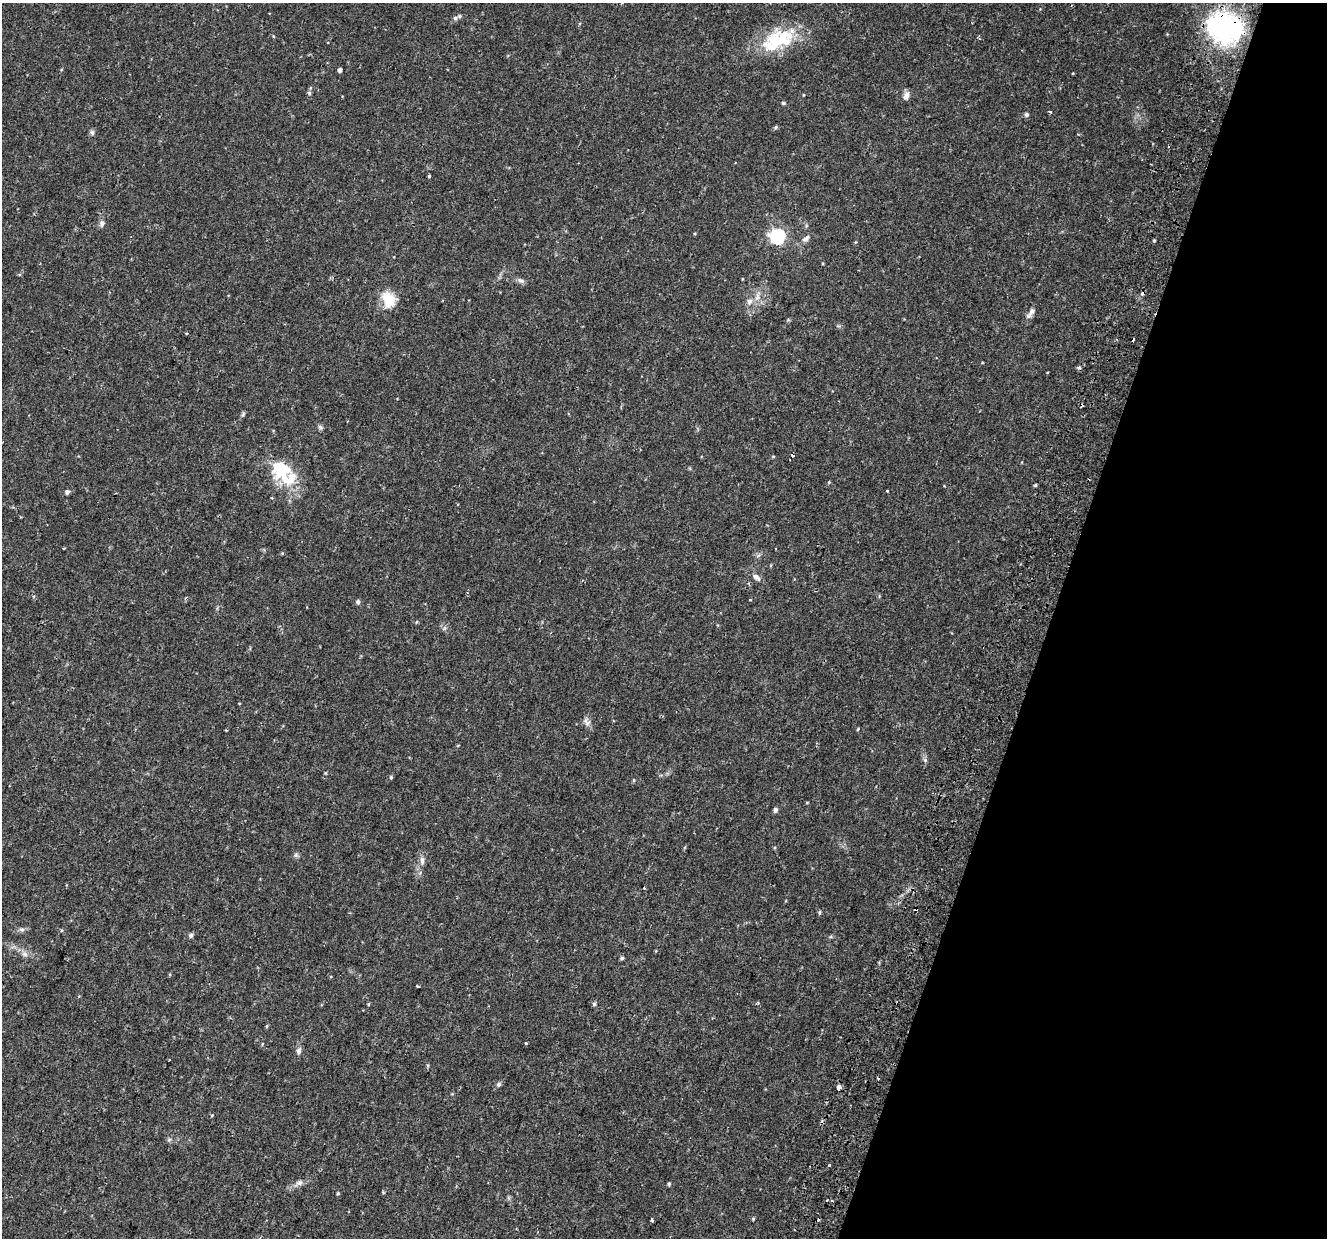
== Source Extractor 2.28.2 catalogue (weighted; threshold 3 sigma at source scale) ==
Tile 8 of 4 x 4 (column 4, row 2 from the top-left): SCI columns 4051-5375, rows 2826-4061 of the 5443 x 5590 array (HDU 1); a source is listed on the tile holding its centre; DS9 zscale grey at full resolution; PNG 1329 x 1240 px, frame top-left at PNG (2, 3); no overlay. Shown black and unused: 21% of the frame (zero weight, under 2 of 3 exposures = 5% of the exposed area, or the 3 px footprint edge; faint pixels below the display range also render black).
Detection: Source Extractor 2.28.2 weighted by HDU 2 'WHT'; one run over the whole footprint, this tile lists its part. Background 0.0371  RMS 0.0039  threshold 0.0178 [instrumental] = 3 sigma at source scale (4.5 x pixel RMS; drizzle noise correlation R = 1.50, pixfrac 1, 0.0396/0.0396 arcsec/px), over >= 5 px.
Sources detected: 78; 6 cosmic-ray / hot-pixel residue — not listed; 3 inside a brighter listed object's ellipse — not listed separately; the other 69 listed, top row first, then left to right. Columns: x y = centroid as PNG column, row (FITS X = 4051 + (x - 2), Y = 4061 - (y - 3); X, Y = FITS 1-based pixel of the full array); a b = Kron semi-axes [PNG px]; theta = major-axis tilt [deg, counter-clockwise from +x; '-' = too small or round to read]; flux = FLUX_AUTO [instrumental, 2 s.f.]
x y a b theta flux
455 18 6 5 - 0.91
1225 28 42 33 -14 56
273 36 5 3 - 0.3
778 40 51 25 26 23
340 70 4 4 - 1.3
309 93 6 5 - 0.6
906 96 11 7 70 1.9
783 103 5 4 - 0.57
1050 112 3 3 - 0.67
1027 114 5 5 - 0.94
776 127 5 4 - 0.55
92 132 7 5 -74 0.86
429 176 4 3 - 0.77
101 223 10 6 85 1.2
777 236 6 6 - 82
806 238 12 6 35 1.6
1154 241 4 3 - 0.44
856 242 5 3 - 0.35
521 280 11 6 -23 1.2
757 297 11 6 72 2
388 299 19 15 -64 8.1
749 301 9 6 76 1.7
1031 313 17 6 54 1.9
186 333 4 3 - 0.34
1078 368 5 4 - 0.87
243 414 7 4 46 0.6
320 427 7 5 -23 0.78
773 456 5 3 - 0.38
283 470 30 18 36 13
1035 485 4 4 - 0.45
887 491 3 3 - 0.43
67 492 5 5 - 1.2
272 498 3 3 - 0.4
63 548 2 2 - 0.39
756 577 11 7 -39 1.8
750 599 4 2 - 0.33
358 602 5 5 - 1
416 622 5 3 - 0.38
587 722 13 7 -60 1.7
858 729 5 3 - 0.34
925 760 6 5 - 0.78
325 773 5 3 - 0.38
391 777 5 4 - 0.55
634 780 6 3 73 0.39
807 802 5 3 - 0.28
775 810 5 4 - 1.1
296 855 7 5 -46 0.79
422 861 12 7 87 1.9
644 888 3 3 - 0.34
819 913 4 4 - 0.72
22 929 7 5 -19 0.98
191 935 5 5 - 1.1
25 954 8 6 -22 1.4
622 958 5 4 - 0.66
417 986 4 3 - 1.3
594 1004 6 4 -89 0.66
266 1026 5 3 - 0.41
526 1043 3 3 - 0.71
262 1044 5 3 - 0.32
299 1051 9 6 81 1.4
499 1084 7 6 - 0.85
839 1087 4 4 - 15
212 1115 5 3 - 0.33
299 1183 10 7 26 1.6
669 1184 4 4 - 0.6
338 1193 4 3 - 0.41
832 1201 4 3 - 0.5
753 1219 5 4 - 0.43
652 1220 3 3 - 1.3
Overlapping masked pixels (flux is a lower limit): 1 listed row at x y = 1225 28